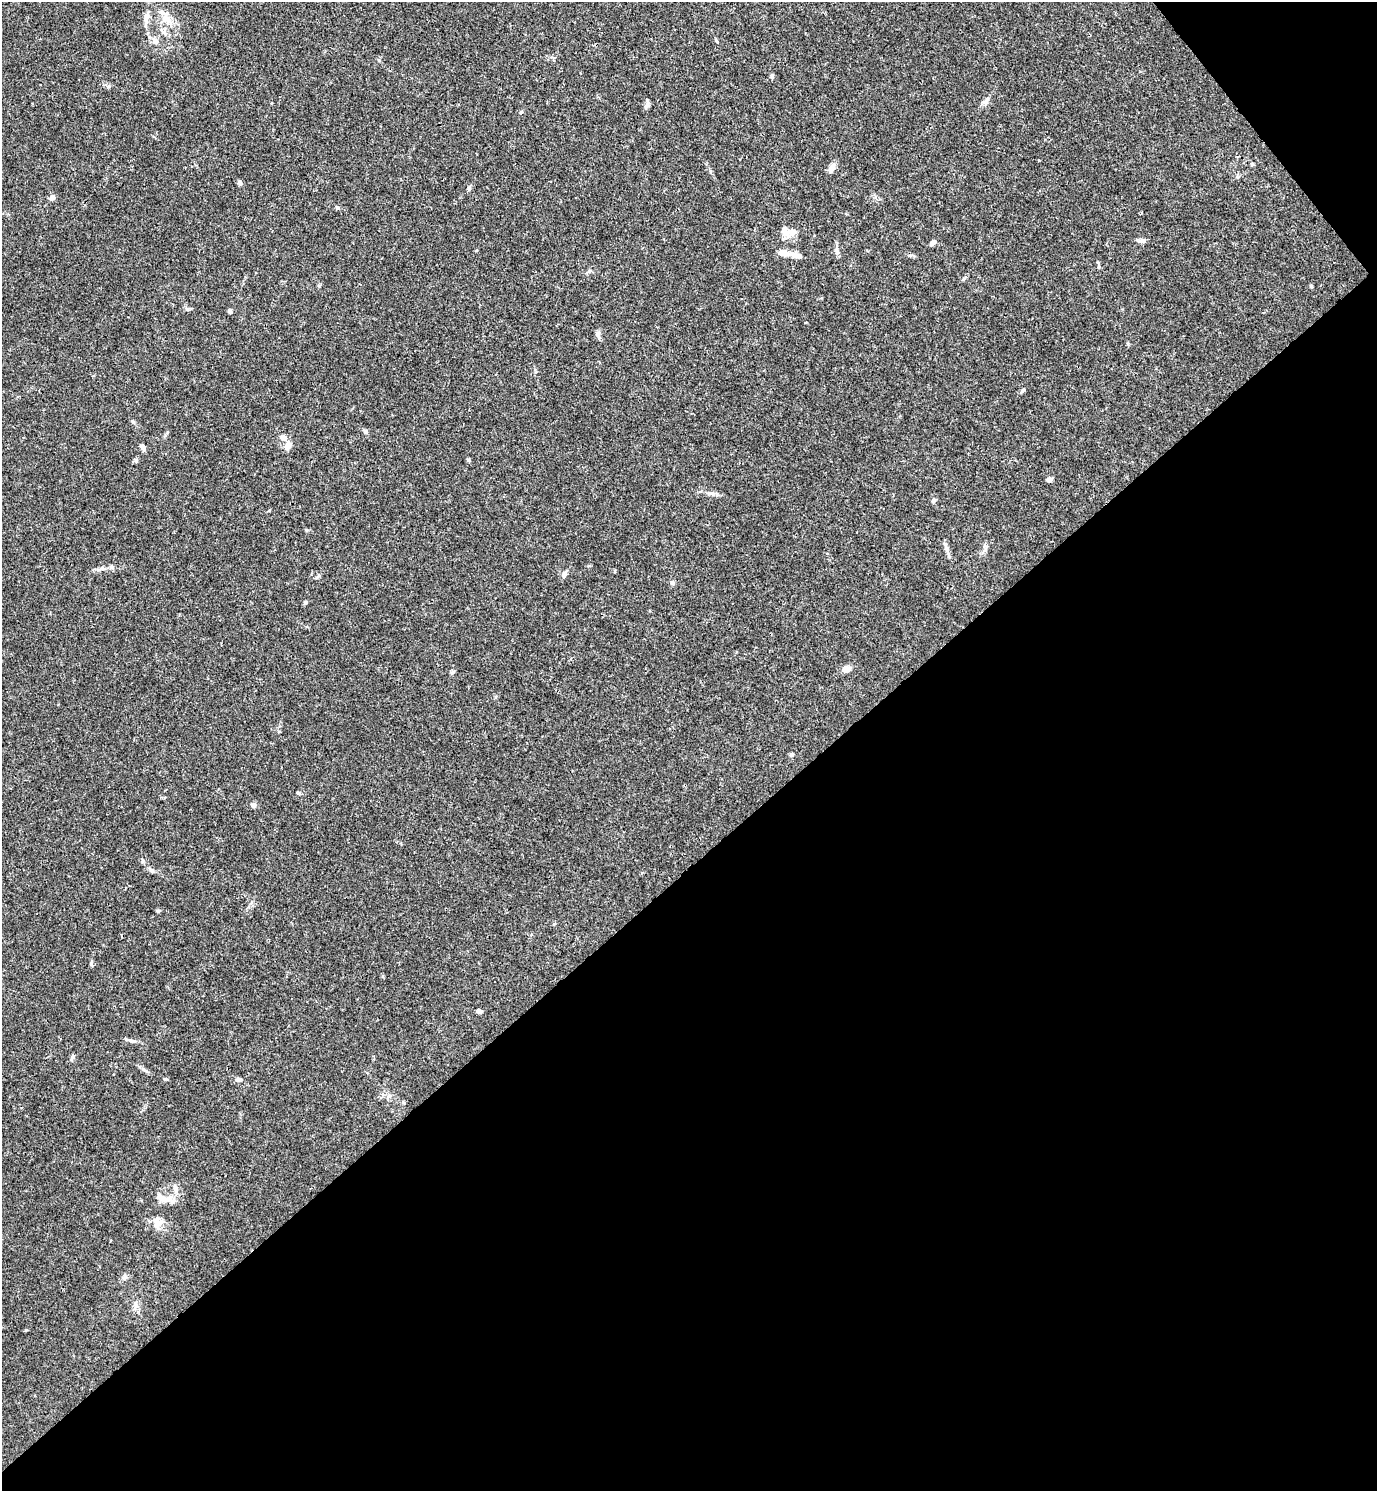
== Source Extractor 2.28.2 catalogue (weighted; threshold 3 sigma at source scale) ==
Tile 12 of 4 x 4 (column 4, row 3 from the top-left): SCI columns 4426-5800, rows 1491-2979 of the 5958 x 5961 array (HDU 1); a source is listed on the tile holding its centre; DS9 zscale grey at full resolution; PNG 1379 x 1493 px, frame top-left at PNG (2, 2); no overlay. Shown black and unused: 43% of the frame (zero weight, under 3 of 4 exposures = <1% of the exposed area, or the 3 px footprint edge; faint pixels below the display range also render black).
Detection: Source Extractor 2.28.2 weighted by HDU 2 'WHT'; one run over the whole footprint, this tile lists its part. Background 0.016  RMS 0.0021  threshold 0.00952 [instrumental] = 3 sigma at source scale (4.5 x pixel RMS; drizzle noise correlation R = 1.50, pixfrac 1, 0.05/0.05 arcsec/px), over >= 5 px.
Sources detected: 58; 4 inside a brighter listed object's ellipse — not listed separately; the other 54 listed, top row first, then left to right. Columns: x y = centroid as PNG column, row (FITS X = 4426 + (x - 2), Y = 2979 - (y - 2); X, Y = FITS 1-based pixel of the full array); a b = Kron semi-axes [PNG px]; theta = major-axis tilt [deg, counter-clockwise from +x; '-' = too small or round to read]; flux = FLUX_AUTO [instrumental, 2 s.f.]
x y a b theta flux
146 16 9 8 - 0.94
166 20 17 8 -19 2
155 41 10 7 -51 0.89
716 41 6 3 -69 0.25
772 76 6 5 - 0.45
986 102 7 4 -71 0.47
647 106 8 6 44 0.58
1252 164 5 4 - 0.25
831 168 13 7 64 1
239 183 6 6 - 0.39
469 188 6 5 - 0.4
52 198 7 5 57 0.75
338 208 5 3 - 0.3
786 233 29 8 11 2
1142 241 9 6 -2 0.72
933 242 7 5 47 0.67
837 251 11 5 -72 0.68
784 253 12 7 -12 1.5
1099 267 6 4 -78 0.31
1311 286 4 4 - 0.25
187 309 7 4 -44 0.36
230 311 5 5 - 0.44
598 334 9 5 63 0.56
365 432 6 5 - 0.51
283 438 9 7 -16 0.85
288 446 10 8 50 1.3
143 447 10 5 -67 0.61
468 459 6 4 -2 0.26
136 461 5 5 - 0.35
1049 480 7 5 21 0.58
711 493 12 3 -10 0.71
934 500 6 4 -45 0.35
946 548 9 6 -79 0.72
564 575 8 6 77 0.67
672 583 6 6 - 0.47
306 602 6 4 20 0.28
846 669 10 7 23 1.2
791 755 6 4 19 0.29
298 793 7 3 -9 0.26
253 805 7 6 - 0.55
142 860 6 4 -87 0.31
152 871 7 5 -17 0.47
158 911 4 4 - 0.32
91 964 7 5 -72 0.34
479 1011 5 4 - 0.7
131 1041 9 4 -9 0.53
73 1057 8 4 57 0.42
144 1070 7 4 -20 0.4
239 1080 8 5 -17 0.55
175 1188 12 5 -75 0.84
164 1200 12 10 -24 1.6
157 1223 15 10 86 1.7
124 1278 8 6 59 0.61
26 1330 5 3 - 0.18
Unlisted compact peaks at least as high as the median listed source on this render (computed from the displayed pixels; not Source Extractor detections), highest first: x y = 165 1079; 521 112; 133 422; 1022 391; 453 672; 306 530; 109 86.